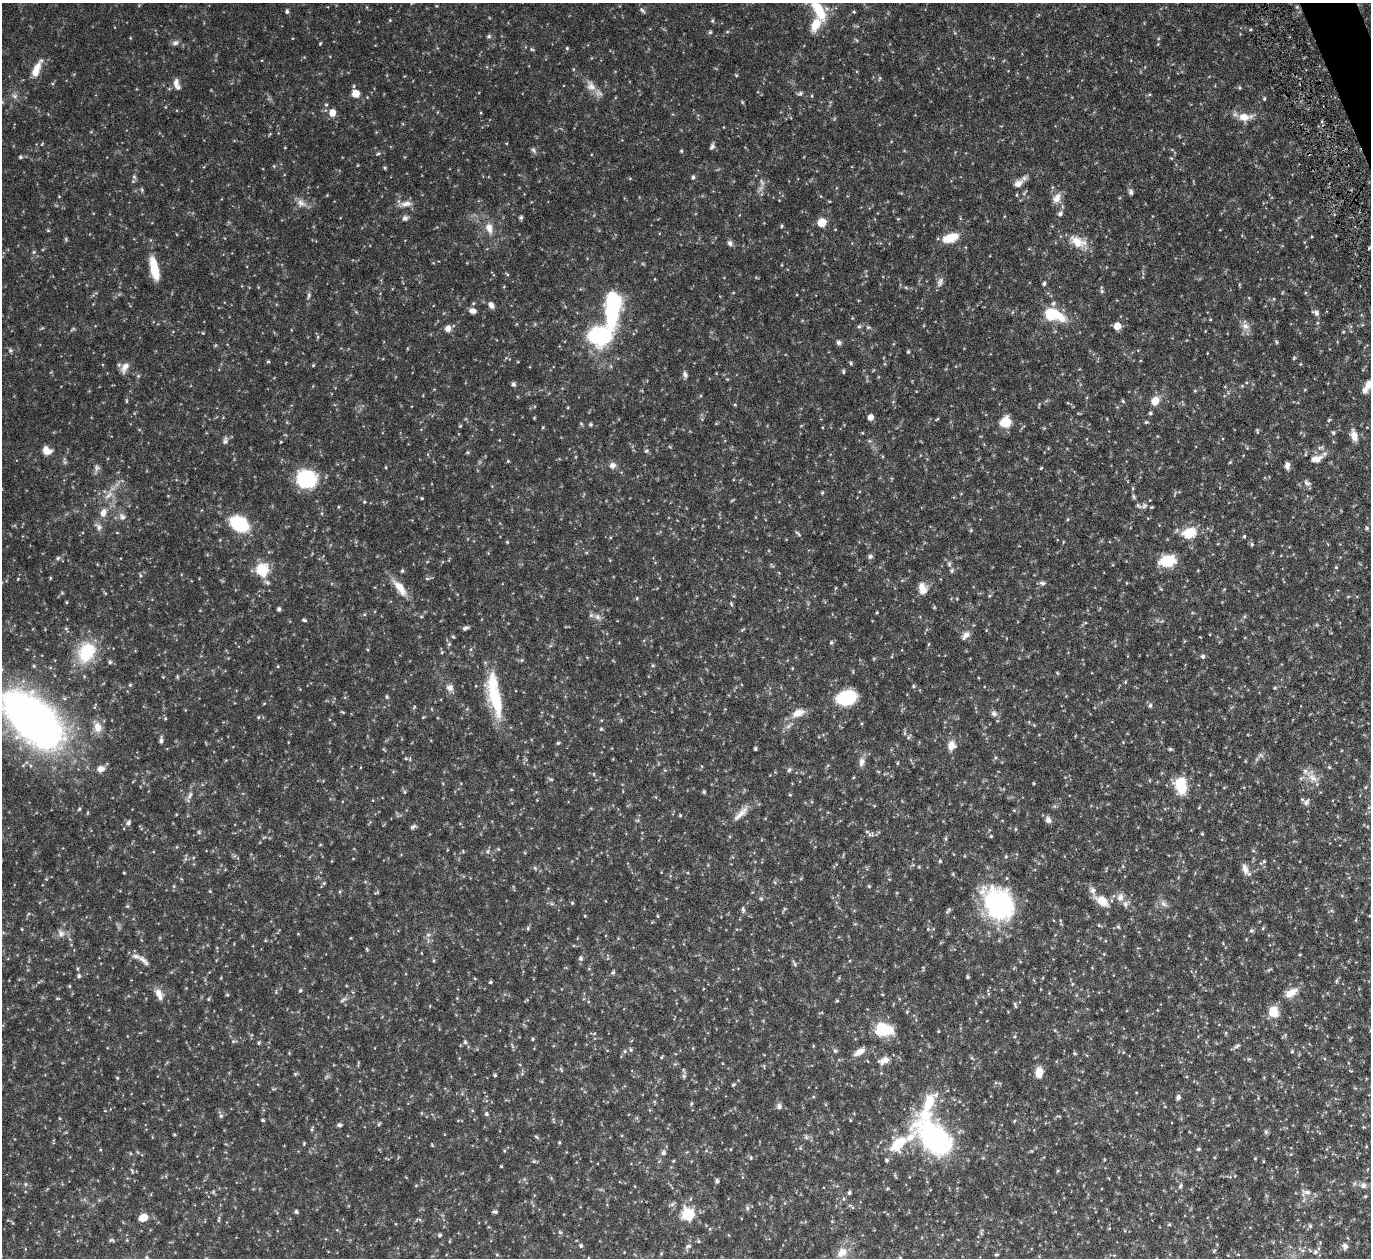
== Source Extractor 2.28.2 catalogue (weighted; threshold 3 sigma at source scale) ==
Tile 10 of 4 x 4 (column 2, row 3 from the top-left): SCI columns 1423-2791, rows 1561-2816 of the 5533 x 5491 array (HDU 1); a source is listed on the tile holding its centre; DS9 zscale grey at full resolution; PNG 1373 x 1260 px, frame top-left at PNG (2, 3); no overlay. Shown black and unused: <1% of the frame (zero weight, under 5 of 9 exposures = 3% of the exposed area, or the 3 px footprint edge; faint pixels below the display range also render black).
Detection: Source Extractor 2.28.2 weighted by HDU 2 'WHT'; one run over the whole footprint, this tile lists its part. Background 0.099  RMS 0.0037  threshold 0.0152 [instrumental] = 3 sigma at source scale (4.09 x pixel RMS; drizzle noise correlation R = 1.36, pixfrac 0.8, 0.05/0.05 arcsec/px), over >= 5 px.
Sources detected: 464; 8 too faint to see at this stretch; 1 inside a brighter object's white glare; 1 cosmic-ray / hot-pixel residue — not listed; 13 inside a brighter listed object's ellipse — not listed separately; the other 441 listed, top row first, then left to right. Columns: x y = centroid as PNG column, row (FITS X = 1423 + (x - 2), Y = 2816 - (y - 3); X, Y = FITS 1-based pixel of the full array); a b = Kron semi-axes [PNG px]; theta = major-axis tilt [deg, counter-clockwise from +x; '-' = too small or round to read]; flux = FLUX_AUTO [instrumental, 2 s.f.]
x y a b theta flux
1297 7 5 5 - 0.44
642 10 9 4 -42 0.7
818 10 31 11 -61 11
287 11 5 4 - 0.66
854 12 4 4 - 0.4
390 20 4 4 - 0.31
712 21 5 4 - 0.47
710 32 5 4 - 0.52
955 33 4 4 - 0.35
489 36 7 5 15 0.66
175 43 9 7 14 1.2
320 43 4 3 - 0.31
567 48 4 4 - 0.37
532 49 6 4 -28 0.42
36 69 22 8 66 4.8
736 75 5 4 - 0.35
880 78 6 3 71 0.4
177 84 15 7 -73 2.1
591 86 17 12 -61 3.3
1240 88 5 3 - 0.35
356 93 7 7 - 4
800 93 8 5 21 0.77
1149 95 5 3 - 0.4
15 96 8 6 -16 1.1
1264 99 5 4 - 0.46
742 102 6 3 -71 0.35
326 105 5 4 - 0.53
332 112 6 5 - 4.3
1244 117 17 10 2 4.7
712 146 8 5 65 0.87
285 148 4 3 - 0.22
534 150 9 5 -46 0.77
681 151 4 3 - 0.43
378 153 7 4 20 0.54
20 157 5 5 - 0.59
1171 158 5 4 - 0.31
358 165 4 3 - 0.24
274 166 5 4 - 0.36
385 168 4 4 - 0.43
134 177 7 5 -45 0.64
693 177 5 4 - 0.72
762 182 11 4 -66 1.1
1018 183 14 9 34 2.8
1052 187 6 4 -72 0.41
142 190 6 4 -49 0.47
1131 192 8 6 -83 0.92
327 195 4 4 - 0.25
59 196 4 4 - 0.26
1057 198 15 9 59 2.8
301 203 14 11 -43 2.5
406 204 17 8 7 2.4
1060 213 8 6 38 0.9
521 217 4 4 - 0.71
405 218 8 7 - 1.1
822 222 6 5 - 10
781 226 5 3 - 0.38
489 228 16 10 -72 3.5
48 230 5 4 - 0.39
951 238 17 9 18 7.5
1077 242 24 14 -35 5.9
730 243 8 6 -57 1.1
1369 248 6 4 32 0.49
34 252 6 5 - 0.48
154 268 25 8 -77 8.7
507 274 6 3 -45 0.38
940 282 14 8 68 1.5
1044 283 5 4 - 0.66
1102 291 6 5 - 0.65
309 295 10 5 76 0.92
1274 299 5 3 - 0.3
491 305 8 6 -48 1.7
613 305 27 11 87 50
473 311 8 6 -12 1.8
1316 313 9 6 -23 1.1
1053 315 22 11 -19 14
859 326 6 5 - 0.61
1117 326 5 5 - 4.7
1245 326 11 9 -29 2.2
868 327 7 5 -12 0.66
42 328 6 3 18 0.37
448 328 8 7 - 1.8
73 329 8 4 33 0.5
1343 332 3 3 - 0.32
203 333 4 3 - 0.29
599 335 14 11 8 56
839 342 6 6 - 0.86
1277 342 5 4 - 0.44
216 345 6 4 70 0.37
10 350 7 6 - 0.69
908 351 4 3 - 0.43
1294 358 5 4 - 0.39
268 361 5 4 - 0.42
851 363 5 4 - 0.5
1300 364 4 4 - 0.29
313 365 4 4 - 0.35
125 367 15 8 59 2.5
843 371 6 4 -76 0.46
685 375 9 6 -69 1.1
138 376 5 5 - 0.47
513 384 6 4 -67 0.82
1242 386 5 5 - 0.38
1367 386 17 7 60 3.3
1195 391 5 3 - 0.3
126 401 7 3 -90 0.38
1123 401 5 4 - 0.41
1155 401 10 8 63 4.1
735 405 4 4 - 0.33
568 407 4 3 - 0.28
1150 413 4 4 - 0.57
870 417 5 5 - 2.6
534 418 4 3 - 0.26
937 419 6 3 36 0.32
1329 420 6 4 45 0.4
1005 422 13 12 - 5.5
1146 422 5 4 - 0.46
581 423 6 3 -20 0.35
591 424 4 4 - 0.61
460 426 5 3 - 0.32
543 427 4 4 - 0.32
1257 431 6 4 -72 0.39
1333 432 6 4 -60 0.56
1354 435 14 7 -74 3.2
225 440 10 7 76 1
869 441 6 4 17 0.45
281 442 3 2 - 0.3
670 447 5 4 - 0.32
47 450 10 8 -33 3.3
646 451 6 5 - 0.56
467 452 5 4 - 0.44
1317 459 18 10 17 3.5
508 461 4 4 - 0.36
1230 462 5 3 - 0.35
612 465 8 8 - 1.6
1287 466 7 5 -89 1.6
386 467 4 3 - 0.3
1041 468 4 3 - 0.29
306 479 10 10 - 61
1307 483 10 7 -33 1.2
1132 488 5 3 - 0.35
822 493 4 4 - 0.41
109 495 17 7 47 2.9
1134 497 7 5 -61 0.61
422 498 4 3 - 0.38
732 500 6 3 36 0.32
364 502 4 4 - 0.36
1144 506 8 7 - 1
338 507 5 3 - 0.3
103 513 12 8 72 2.7
122 517 10 8 -66 1.6
1068 519 5 3 - 0.3
239 524 14 11 -32 24
98 527 13 7 -43 1.5
1367 528 5 5 - 0.49
971 530 6 3 73 0.35
117 533 5 3 - 0.25
798 533 10 3 -43 0.58
1189 533 17 12 17 7.9
1244 536 4 3 - 0.4
507 542 5 4 - 0.35
1252 544 6 5 - 0.6
870 556 7 6 - 0.86
58 558 6 5 - 0.71
1168 561 15 11 10 11
949 564 7 5 76 0.7
1336 567 4 3 - 0.4
262 570 6 6 - 40
952 570 6 5 - 0.77
402 571 4 4 - 0.5
140 575 5 3 - 0.4
50 578 5 3 - 0.32
427 578 6 4 -1 0.49
18 579 4 3 - 0.23
267 582 9 6 -30 0.89
1042 583 9 6 -9 0.94
400 588 26 9 -53 5.4
835 588 5 3 - 0.29
923 591 16 9 44 2.5
637 598 5 3 - 0.32
957 599 4 3 - 0.27
66 602 4 3 - 0.32
731 604 6 4 -69 0.44
934 607 6 4 -72 0.35
279 609 4 3 - 0.87
877 612 3 3 - 0.33
597 617 11 8 -26 1.8
304 620 6 3 -16 0.56
1085 623 5 3 - 0.36
66 628 6 5 - 0.51
465 628 7 5 27 0.84
742 630 6 3 31 0.39
965 635 13 7 49 1.9
453 637 5 4 - 0.36
831 642 5 5 - 0.56
449 644 5 5 - 0.55
86 652 29 21 65 16
442 652 5 5 - 0.44
1203 656 6 5 - 0.81
874 658 6 3 18 0.33
522 660 6 4 90 0.39
110 662 6 5 - 0.72
652 665 6 4 20 0.46
34 666 5 4 - 0.45
278 666 5 3 - 0.28
792 668 5 3 - 0.26
163 677 4 3 - 0.28
177 677 6 4 -71 0.41
1125 682 5 3 - 0.33
130 685 5 4 - 0.46
914 686 4 4 - 0.41
450 688 12 10 -59 2
1275 688 5 4 - 0.4
387 697 6 4 -84 0.49
846 698 20 14 17 17
495 699 50 17 -73 19
1150 705 6 5 - 0.78
414 707 6 4 47 0.4
342 712 7 3 -26 0.34
798 713 18 10 24 3.9
994 713 9 7 -52 1.2
258 717 5 4 - 0.41
423 717 4 4 - 0.28
165 718 5 4 - 0.42
33 720 51 28 -44 250
97 727 16 11 -70 3.8
601 729 5 5 - 0.42
905 733 6 4 -90 0.51
908 737 8 5 58 0.59
161 741 7 4 85 1.2
558 743 5 4 - 0.48
951 745 12 9 80 2.9
755 749 4 3 - 0.46
1170 749 5 4 - 0.5
1261 755 8 6 -20 0.92
406 758 6 5 - 0.55
1245 761 4 3 - 0.24
862 762 13 8 85 1.9
897 763 5 3 - 0.34
1329 767 5 4 - 0.4
100 769 10 8 20 2.4
789 770 7 5 58 0.71
594 774 5 3 - 0.32
1313 778 15 9 -37 3.3
551 779 6 4 0 0.46
1181 785 19 12 -79 10
405 792 6 4 -90 0.42
704 792 4 4 - 0.52
190 795 14 5 62 1.4
790 795 4 4 - 0.32
1306 802 9 7 51 1.3
79 809 5 4 - 0.46
741 814 26 8 46 3.6
680 815 5 4 - 0.37
1048 820 9 7 -72 1.4
128 823 8 6 56 0.99
413 827 8 4 29 0.77
1015 829 5 3 - 0.37
199 832 5 5 - 0.49
1202 834 4 3 - 0.36
870 835 8 6 29 0.91
991 836 4 4 - 0.34
264 837 6 3 20 0.41
946 838 6 4 71 0.46
487 851 7 6 - 0.79
1253 851 5 4 - 0.38
1006 856 5 4 - 0.45
185 859 7 4 89 0.61
940 861 4 4 - 0.46
1264 861 6 5 - 0.59
1123 866 6 3 72 0.36
919 867 5 4 - 0.32
535 868 6 5 - 0.6
1245 869 15 8 -69 2.4
124 873 3 2 - 0.26
889 879 4 3 - 0.25
775 882 6 4 -87 0.42
324 883 6 4 44 0.44
869 886 5 4 - 0.39
210 891 4 4 - 0.31
340 891 5 4 - 0.41
376 893 6 4 22 0.39
1120 897 12 9 78 2
761 899 5 5 - 0.46
1102 901 17 10 -36 5.2
572 903 4 3 - 0.42
998 903 39 29 -55 44
552 904 7 4 -18 0.57
1164 904 10 7 -38 1.5
127 906 5 4 - 0.46
743 909 8 5 -87 0.78
784 909 6 4 71 0.44
948 911 10 4 53 0.63
1331 911 6 4 18 0.48
585 916 4 3 - 0.27
658 916 5 3 - 0.3
1060 920 5 3 - 0.31
1118 927 6 4 -66 0.45
528 928 6 5 - 0.49
1263 928 5 3 - 0.36
22 929 4 3 - 0.23
928 929 4 4 - 0.37
1251 931 6 5 - 0.57
61 933 12 9 -69 2
428 935 6 6 - 0.78
265 940 4 4 - 0.31
367 949 7 3 -81 0.35
421 953 4 2 - 0.2
1104 954 4 3 - 0.3
1300 955 4 3 - 0.31
581 958 6 5 - 0.88
144 960 20 7 -42 2
433 961 5 3 - 0.36
795 964 10 4 -61 0.65
78 969 5 3 - 0.38
1269 970 9 3 32 0.46
613 972 6 5 - 0.55
79 976 5 4 - 0.73
968 977 3 3 - 0.5
1337 981 6 4 89 0.46
490 982 4 3 - 0.46
1072 984 5 4 - 0.39
69 986 4 4 - 0.35
300 990 4 4 - 0.52
1291 993 19 9 32 3.8
159 994 15 8 -65 3.1
227 995 6 3 -1 0.34
58 998 6 3 -8 0.32
208 999 4 4 - 0.39
343 1000 12 5 30 1
837 1001 4 4 - 0.36
1015 1005 8 4 -71 0.58
1273 1011 11 9 -90 6.7
907 1012 4 4 - 0.38
821 1013 6 3 18 0.33
886 1030 23 13 13 8.6
938 1031 4 3 - 0.26
594 1033 6 3 20 0.31
1226 1033 5 4 - 0.38
533 1039 4 4 - 0.4
234 1041 8 4 -1 0.52
465 1042 6 5 - 0.57
259 1043 5 4 - 0.45
1237 1046 9 4 26 0.79
631 1050 6 6 - 0.66
625 1051 6 5 - 0.54
835 1051 6 5 - 0.58
1292 1051 5 4 - 0.42
859 1052 14 7 33 2.8
1074 1053 5 4 - 0.4
661 1057 4 3 - 0.39
884 1060 14 8 25 2.8
358 1063 9 2 80 0.35
764 1066 7 3 -85 0.27
561 1070 8 3 -63 0.44
1039 1072 10 7 82 4.4
881 1073 4 4 - 0.25
295 1074 5 5 - 0.4
522 1074 6 4 45 0.49
495 1075 4 3 - 0.46
684 1076 6 6 - 0.66
117 1078 4 3 - 0.39
733 1085 6 4 41 0.47
813 1097 5 3 - 0.33
1178 1097 6 5 - 1.1
691 1103 5 4 - 0.45
779 1106 7 7 - 1.1
486 1114 5 5 - 0.72
221 1116 7 5 -78 0.76
59 1118 4 3 - 0.28
263 1120 4 3 - 0.48
850 1120 5 3 - 0.28
1014 1121 6 3 71 0.3
379 1124 6 4 46 0.42
339 1125 5 5 - 0.69
1363 1127 4 4 - 0.27
312 1129 6 4 76 0.51
1266 1132 7 5 70 0.62
174 1134 3 3 - 0.42
536 1137 7 4 -44 0.54
806 1137 7 5 -48 0.72
934 1138 47 28 -45 60
559 1142 4 3 - 0.34
304 1143 5 4 - 0.35
898 1144 20 11 44 12
432 1145 6 3 -47 0.31
1366 1147 5 3 - 0.28
800 1148 5 5 - 0.42
1198 1149 5 4 - 0.52
504 1151 4 4 - 0.35
1032 1151 5 4 - 0.34
663 1152 7 6 - 1
751 1158 6 4 84 0.4
1255 1158 4 3 - 0.28
887 1160 5 5 - 0.62
534 1161 6 5 - 0.54
673 1161 4 3 - 0.36
1263 1161 4 2 - 0.27
501 1166 4 3 - 0.28
132 1171 9 4 -73 0.61
524 1179 6 5 - 0.54
717 1181 5 5 - 0.77
1355 1183 6 4 71 0.53
25 1184 6 4 90 0.44
416 1185 5 3 - 0.3
1363 1185 8 8 - 1.4
1180 1186 7 5 75 0.77
213 1192 6 5 - 0.45
1306 1192 17 7 -10 2
849 1193 5 4 - 0.66
1365 1196 4 4 - 0.37
99 1200 5 5 - 0.39
1304 1200 7 4 71 0.63
672 1204 8 5 49 0.84
850 1205 7 4 -3 0.55
747 1208 6 6 - 0.71
296 1212 4 4 - 0.65
495 1212 6 3 -2 0.66
687 1214 7 6 - 31
143 1217 10 8 25 3.4
419 1219 9 3 -13 0.54
219 1220 10 4 81 0.63
832 1221 4 4 - 0.3
1169 1224 5 4 - 0.39
1310 1226 6 4 -75 0.6
710 1229 5 4 - 0.43
560 1232 6 5 - 0.53
440 1235 6 5 - 0.58
111 1240 7 5 -1 0.6
127 1240 4 4 - 0.31
699 1241 6 4 -22 0.46
581 1246 5 5 - 0.63
688 1246 9 6 22 0.93
1345 1246 9 8 - 1.3
1303 1250 6 4 44 0.61
1214 1251 6 4 46 0.41
842 1252 18 14 40 5
1315 1252 8 7 - 1.1
996 1254 5 4 - 0.46
497 1255 5 4 - 0.39
146 1257 8 5 -63 0.63
589 1258 6 3 -81 0.36
900 1258 5 4 - 0.39
Isophote crosses this tile's border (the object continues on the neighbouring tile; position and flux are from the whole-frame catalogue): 8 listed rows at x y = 818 10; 1369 248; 1367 386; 33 720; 842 1252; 146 1257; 589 1258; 900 1258